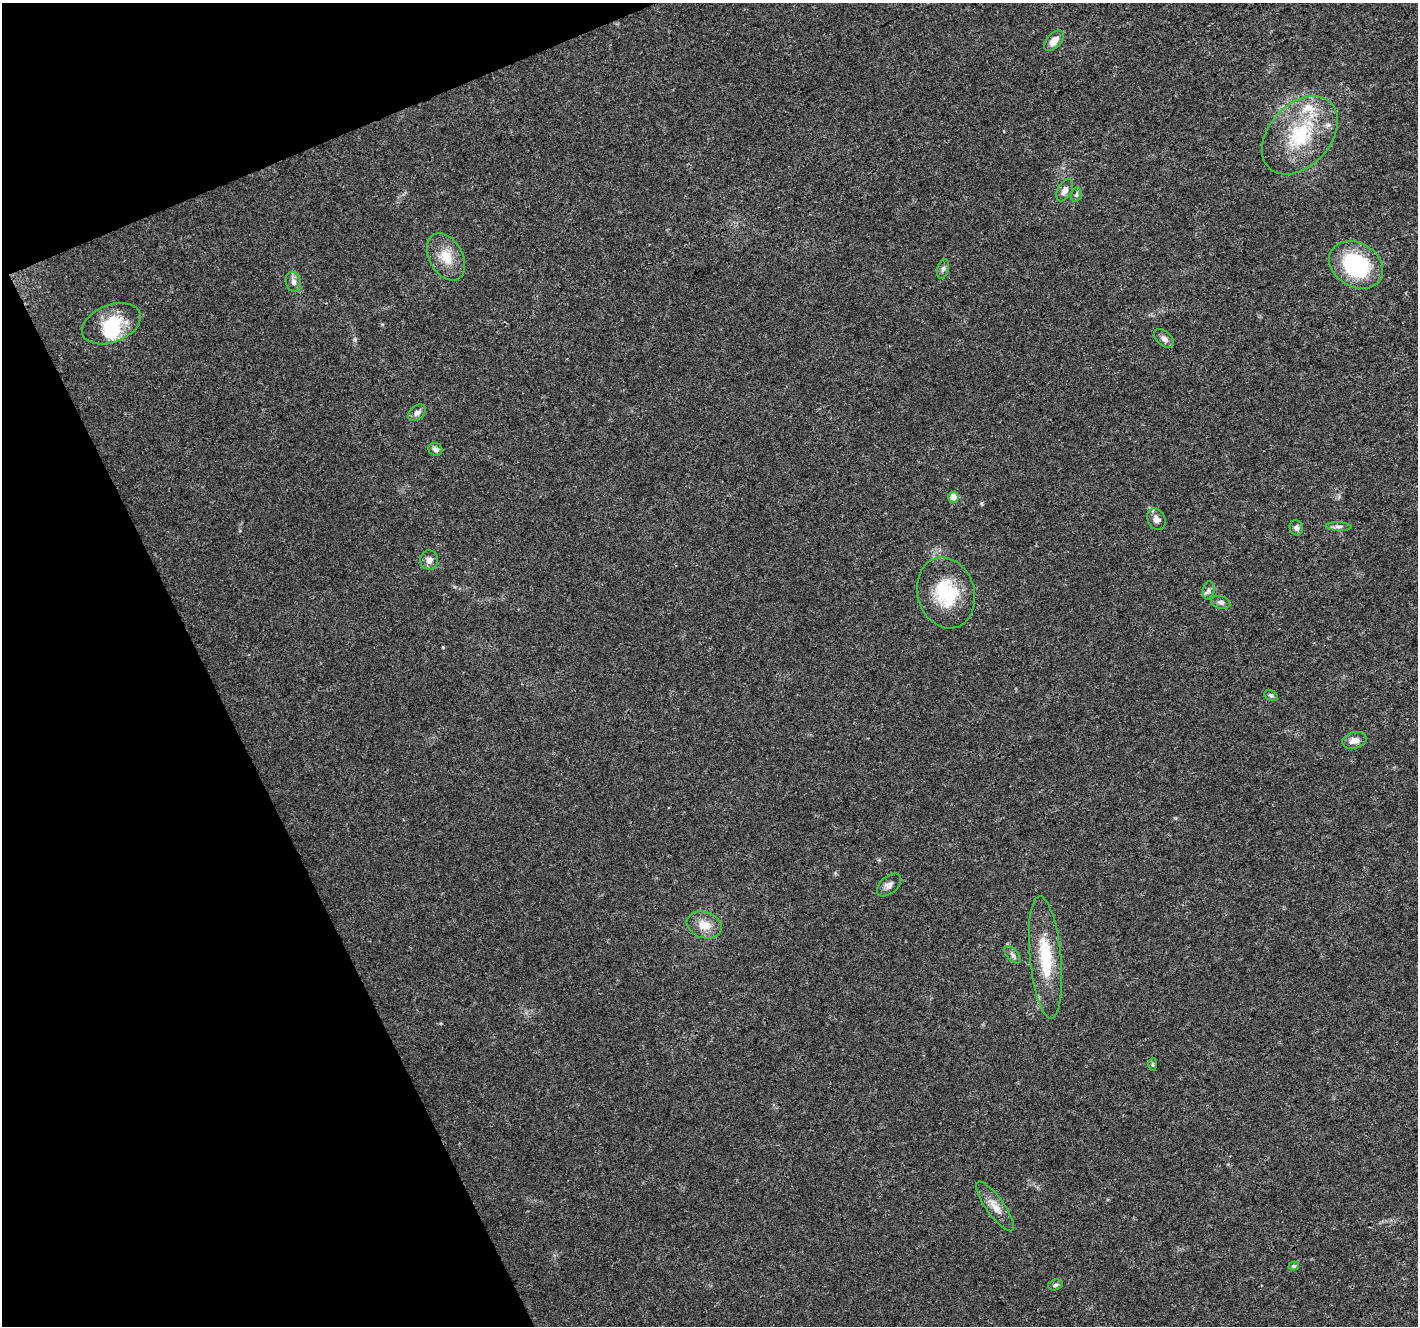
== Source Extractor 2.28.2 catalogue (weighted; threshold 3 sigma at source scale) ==
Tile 5 of 4 x 4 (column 1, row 2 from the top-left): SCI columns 1-1416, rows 2737-4060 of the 5668 x 5532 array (HDU 1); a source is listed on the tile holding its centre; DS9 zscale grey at full resolution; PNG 1420 x 1328 px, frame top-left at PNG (2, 3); each listed source drawn as its Kron ellipse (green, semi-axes under 4 px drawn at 4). Shown black and unused: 20% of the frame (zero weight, under 3 of 4 exposures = <1% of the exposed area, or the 3 px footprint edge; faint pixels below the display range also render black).
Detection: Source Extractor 2.28.2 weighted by HDU 2 'WHT'; one run over the whole footprint, this tile lists its part. Background 0.0175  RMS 0.003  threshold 0.0133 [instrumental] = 3 sigma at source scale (4.5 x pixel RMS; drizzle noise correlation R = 1.50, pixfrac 1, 0.0396/0.0396 arcsec/px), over >= 5 px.
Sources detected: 32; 1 inside a brighter object's white glare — neither listed nor drawn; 1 inside a brighter listed object's ellipse — not listed separately; the other 30 listed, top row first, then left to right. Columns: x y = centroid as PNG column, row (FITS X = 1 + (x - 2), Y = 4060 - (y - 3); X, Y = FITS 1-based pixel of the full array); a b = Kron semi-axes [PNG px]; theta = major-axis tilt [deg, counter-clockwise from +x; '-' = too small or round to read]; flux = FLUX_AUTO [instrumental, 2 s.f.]
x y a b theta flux
1054 41 12 7 50 2.9
1300 135 45 30 47 22
1065 190 12 7 61 1.8
1076 195 7 5 74 0.59
446 257 25 16 -61 6.3
1356 265 28 22 -31 28
943 269 10 6 74 0.91
293 282 10 7 -72 1.5
111 324 30 18 21 12
1164 338 11 7 -39 1.5
417 413 10 6 40 1.2
435 449 7 6 - 1
953 497 5 5 - 4.2
1156 519 11 8 -65 1.8
1339 526 13 4 -3 1
1296 528 7 6 - 0.92
429 560 9 9 - 1.8
1208 591 9 6 83 0.89
946 593 36 28 -73 17
1221 602 10 6 -16 1.1
1271 695 7 5 -27 0.54
1354 740 12 8 15 2.2
889 885 14 8 41 1.6
704 925 18 13 -17 4.2
1012 955 10 5 -49 0.94
1045 957 61 15 -84 14
1153 1064 6 4 -90 0.38
995 1206 30 9 -54 3.6
1294 1266 5 4 - 0.59
1055 1285 7 5 18 0.59